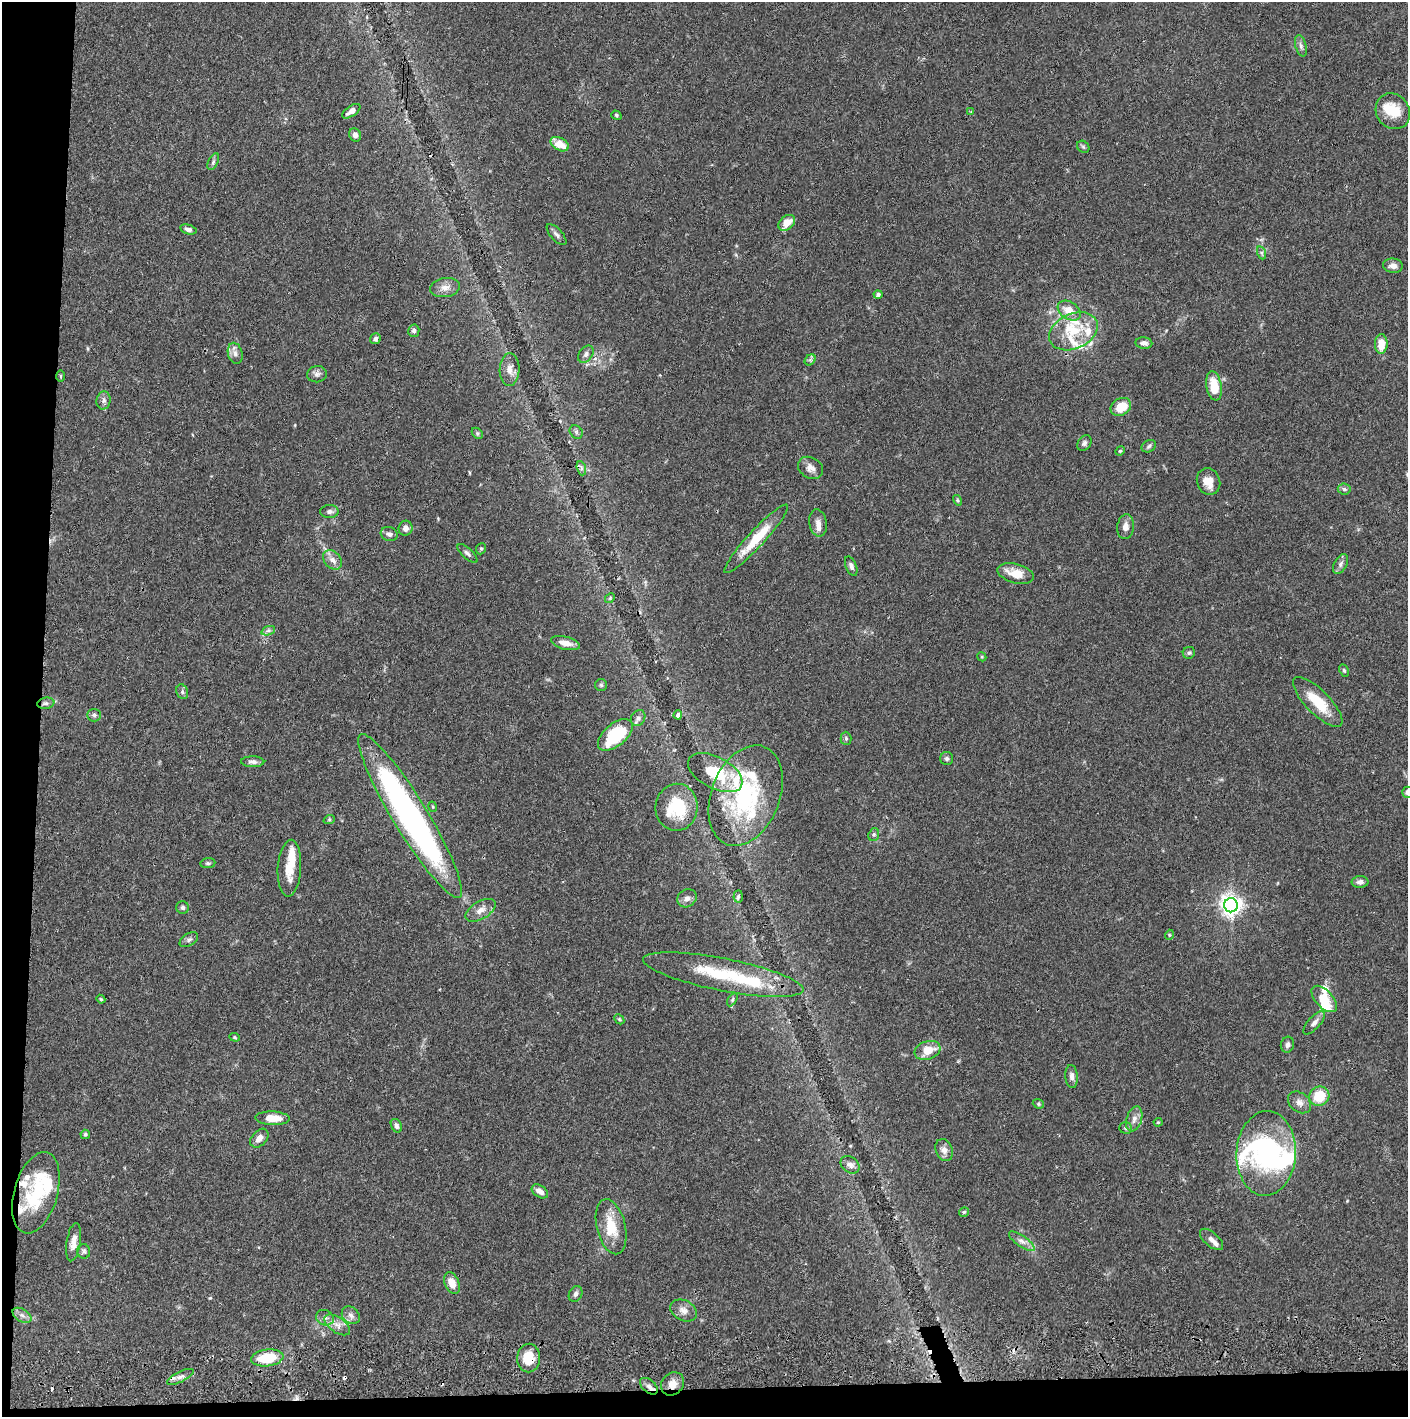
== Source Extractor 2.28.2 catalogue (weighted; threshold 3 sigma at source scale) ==
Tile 7 of 3 x 3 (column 1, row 3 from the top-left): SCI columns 5-1410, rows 57-1471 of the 4229 x 4360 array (HDU 1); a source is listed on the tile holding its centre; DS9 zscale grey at full resolution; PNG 1410 x 1419 px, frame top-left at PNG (2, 2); each listed source drawn as its Kron ellipse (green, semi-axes under 4 px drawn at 4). Shown black and unused: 5% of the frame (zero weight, under 2 of 3 exposures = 3% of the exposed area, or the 3 px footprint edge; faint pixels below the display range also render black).
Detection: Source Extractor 2.28.2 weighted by HDU 2 'WHT'; one run over the whole footprint, this tile lists its part. Background 0.0683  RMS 0.0049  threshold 0.0219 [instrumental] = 3 sigma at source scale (4.5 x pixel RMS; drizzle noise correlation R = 1.50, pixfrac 1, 0.05/0.05 arcsec/px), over >= 5 px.
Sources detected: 159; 5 inside a brighter object's white glare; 6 cosmic-ray / hot-pixel residue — neither listed nor drawn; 17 inside a brighter listed object's ellipse — not listed separately; the other 131 listed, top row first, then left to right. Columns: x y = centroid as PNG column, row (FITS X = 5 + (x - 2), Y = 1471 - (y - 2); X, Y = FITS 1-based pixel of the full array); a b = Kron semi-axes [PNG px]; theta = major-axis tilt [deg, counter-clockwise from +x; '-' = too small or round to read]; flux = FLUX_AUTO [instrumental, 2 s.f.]
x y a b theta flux
1301 46 11 5 -74 1.7
351 111 10 5 34 2.7
1393 111 18 16 -54 11
971 112 3 3 - 0.55
616 115 5 4 - 0.71
355 135 7 6 - 1.7
560 144 10 6 -30 7.5
1083 147 7 5 -44 0.82
213 162 9 5 63 1.2
787 223 9 6 42 6.9
188 229 8 4 -14 1.5
556 234 13 6 -47 1.6
1262 253 7 4 -71 0.91
1393 266 10 7 -5 2.7
445 287 15 9 9 3.7
878 295 4 4 - 1
1069 311 12 8 -32 7
414 331 6 5 - 1.6
1073 331 25 17 25 14
375 339 5 5 - 1.4
1144 343 8 5 -7 2
1381 344 10 6 89 7.1
235 353 11 7 -76 2.4
586 354 9 6 53 1.6
810 360 6 4 44 0.85
509 370 16 10 87 4.2
317 374 10 8 10 1.9
61 376 6 4 -89 0.56
1214 386 15 7 -80 11
104 400 9 7 80 1.8
1121 407 11 8 31 9
576 432 7 6 - 1.1
477 433 6 4 -45 0.77
1084 443 8 6 55 1.4
1149 446 7 6 - 1.1
1120 451 5 4 - 0.57
581 468 7 4 -72 1.2
810 468 13 10 -31 3.3
1208 482 14 11 -66 6.2
1344 489 6 5 - 1
958 500 5 4 - 0.62
329 511 9 6 1 1.5
818 523 14 8 -80 3.2
1126 527 12 8 84 3.2
405 528 7 7 - 2.5
389 534 8 6 -17 1.8
756 539 46 8 47 15
481 549 6 4 67 0.7
467 553 13 5 -42 1.5
332 560 11 8 -48 2.8
1340 564 11 6 60 1.8
851 566 10 5 -68 1.7
1016 573 18 9 -14 8.3
610 598 5 4 - 0.6
268 631 7 4 19 1.2
566 643 15 6 -13 4.5
1189 653 6 6 - 0.99
982 657 5 3 - 0.47
1344 670 6 4 -63 0.7
601 685 6 6 - 0.89
182 692 7 5 -71 1.1
1318 702 33 12 -45 15
46 703 8 5 9 1.4
94 715 7 6 - 1.2
678 715 4 4 - 3.3
638 718 8 7 - 1.7
615 735 21 11 40 26
846 738 6 5 - 0.95
947 759 6 6 - 1.2
253 762 11 5 -1 1.8
715 773 30 15 -28 18
1407 792 5 5 - 1.4
746 796 52 34 69 53
433 807 5 3 - 0.49
677 807 23 21 85 20
410 816 95 17 -59 160
329 820 6 3 19 0.55
874 835 6 5 - 0.82
208 863 7 5 7 0.94
289 868 28 11 86 9.5
1360 882 8 6 2 1.9
738 896 6 4 85 0.98
687 898 10 8 34 2.2
1231 905 7 7 - 310
183 908 6 6 - 1.2
481 910 16 9 31 3.8
1169 935 5 3 - 0.41
189 940 10 6 32 1.5
723 975 81 16 -11 33
101 999 4 3 - 0.52
1324 999 16 8 -46 9
732 1000 7 4 60 0.84
619 1019 6 4 -46 0.62
1314 1023 15 6 48 2.3
235 1037 5 4 - 0.58
1287 1045 8 6 73 1.7
928 1050 13 9 19 8.4
1072 1076 11 6 -86 2.2
1319 1096 10 9 - 13
1299 1102 13 9 -38 3
1038 1104 6 4 -22 0.69
273 1118 17 7 -2 7.6
1134 1119 13 7 72 3
1158 1122 4 4 - 0.51
396 1126 7 5 -62 1.6
1126 1128 6 5 - 0.87
85 1134 5 4 - 0.87
259 1138 11 7 47 2.9
944 1150 11 8 -69 2.7
1266 1153 42 29 87 60
850 1165 10 7 -36 2.2
540 1191 9 5 -34 3.1
36 1193 42 21 74 32
964 1212 5 5 - 0.66
611 1227 28 14 -77 13
1211 1239 14 7 -41 2.3
1022 1241 15 5 -34 2.6
74 1242 19 7 81 4.1
84 1251 7 6 - 1.1
452 1283 11 7 -68 4.9
576 1294 8 6 65 1.5
683 1310 14 10 -28 3.5
22 1315 10 6 -31 2
351 1315 10 8 -44 2.2
325 1318 9 7 -23 2
337 1325 14 7 -35 3.4
267 1358 16 8 7 16
529 1358 14 11 88 10
180 1377 14 5 27 2.4
673 1384 12 10 47 4.6
649 1386 10 6 -40 2.4
Overlapping masked pixels (flux is a lower limit): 3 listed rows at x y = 529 1358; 180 1377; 673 1384
Isophote crosses this tile's border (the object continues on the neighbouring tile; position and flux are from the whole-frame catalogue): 1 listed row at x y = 1407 792